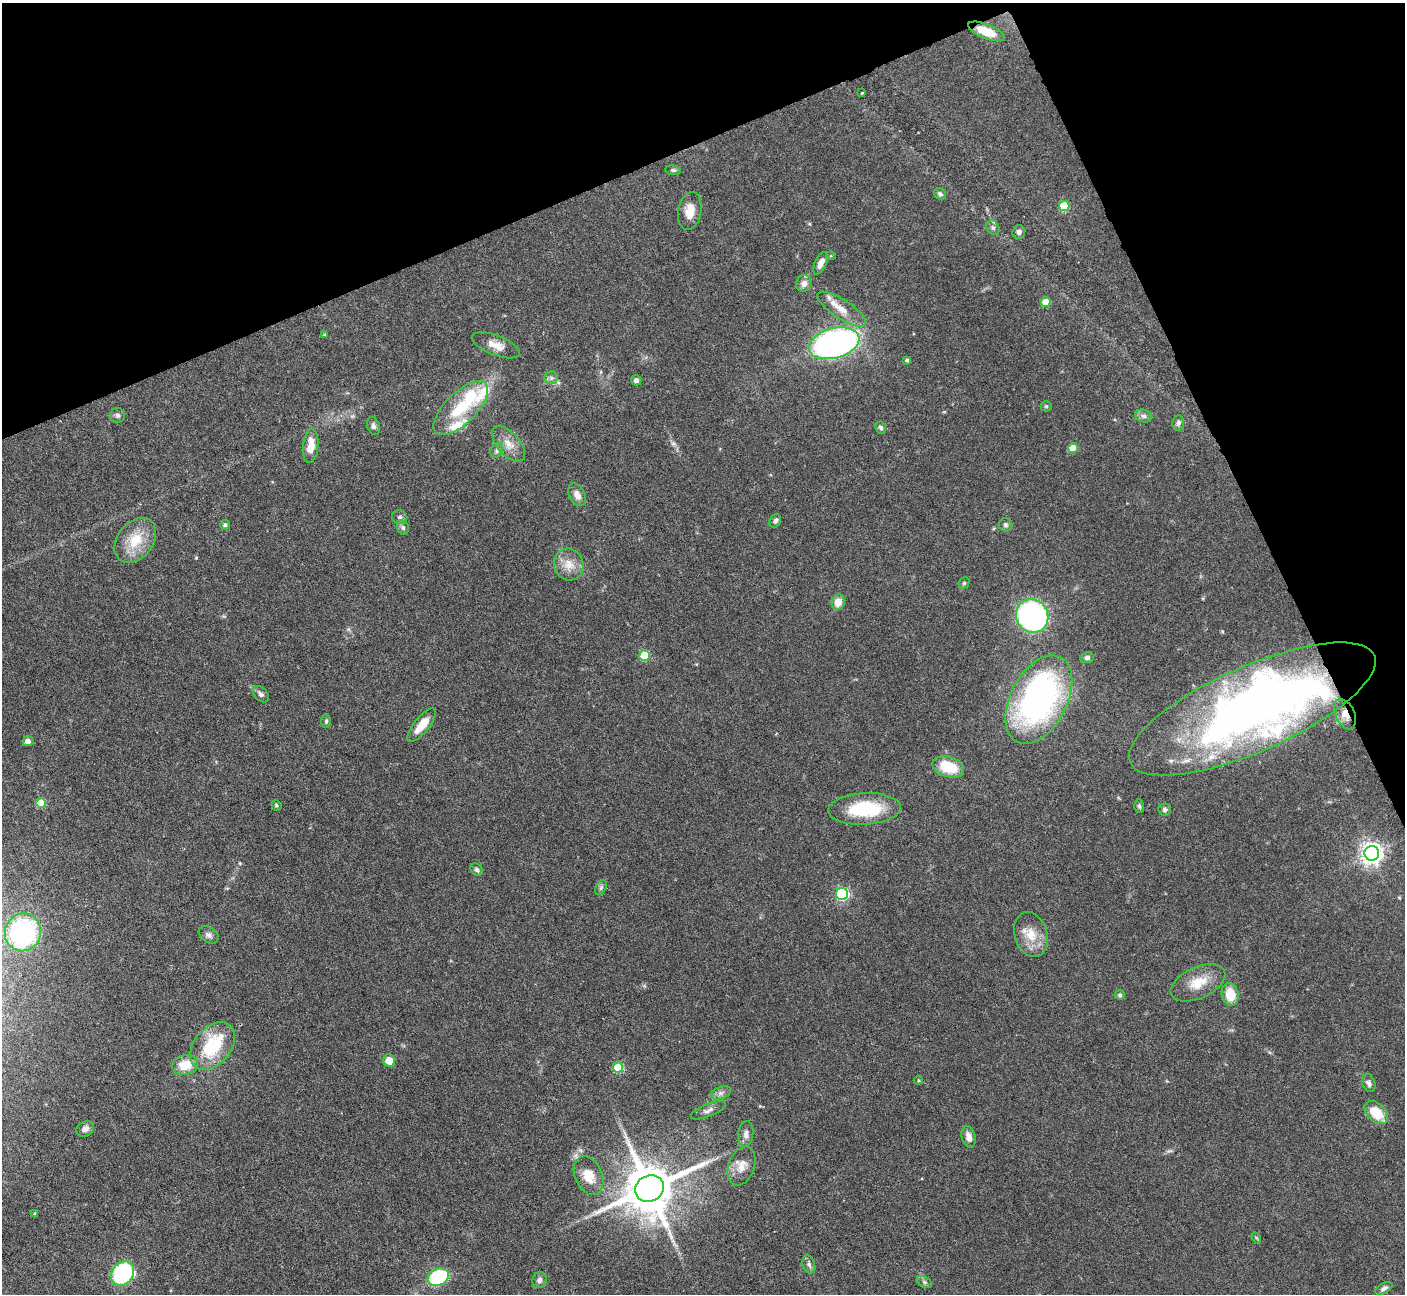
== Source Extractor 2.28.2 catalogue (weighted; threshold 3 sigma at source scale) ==
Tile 3 of 4 x 4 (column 3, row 1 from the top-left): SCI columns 2808-4210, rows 4163-5454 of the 5616 x 5604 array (HDU 1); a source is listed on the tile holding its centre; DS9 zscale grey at full resolution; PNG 1407 x 1296 px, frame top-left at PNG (2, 3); each listed source drawn as its Kron ellipse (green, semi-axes under 4 px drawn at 4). Shown black and unused: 21% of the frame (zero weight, under 4 of 7 exposures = <1% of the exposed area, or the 3 px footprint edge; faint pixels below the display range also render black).
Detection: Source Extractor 2.28.2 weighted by HDU 2 'WHT'; one run over the whole footprint, this tile lists its part. Background 0.0658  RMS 0.0029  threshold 0.0118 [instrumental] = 3 sigma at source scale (4.09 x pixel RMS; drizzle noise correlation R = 1.36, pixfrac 0.8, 0.05/0.05 arcsec/px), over >= 5 px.
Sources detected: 98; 1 inside a brighter object's white glare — neither listed nor drawn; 8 inside a brighter listed object's ellipse — not listed separately; the other 89 listed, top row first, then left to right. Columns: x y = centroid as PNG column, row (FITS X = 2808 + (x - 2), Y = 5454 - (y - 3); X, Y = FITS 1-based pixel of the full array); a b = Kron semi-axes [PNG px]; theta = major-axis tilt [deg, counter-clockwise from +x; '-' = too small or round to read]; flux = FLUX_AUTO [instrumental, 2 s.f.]
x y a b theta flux
986 31 19 7 -21 4.7
862 93 3 2 - 0.25
673 170 7 5 -9 0.53
940 194 6 5 - 0.68
1064 206 5 5 - 13
690 211 19 11 79 3.9
993 228 7 6 - 0.82
1019 232 7 6 - 0.91
831 256 5 3 - 0.24
821 263 12 5 65 1.8
804 283 8 7 - 1.8
1046 302 5 5 - 4.5
842 309 28 9 -33 4
324 335 3 3 - 0.3
834 343 26 15 15 88
496 345 25 10 -21 3.3
907 360 4 3 - 0.56
551 378 6 6 - 0.78
636 380 5 5 - 0.92
1046 406 5 5 - 0.38
461 408 35 15 44 14
118 415 7 7 - 0.73
1144 416 8 6 -14 0.95
1178 423 8 6 81 0.75
374 426 9 6 -69 0.88
881 428 6 5 - 0.69
509 444 21 11 -49 3.6
311 446 17 7 84 3.9
1073 448 5 5 - 5.4
497 450 7 6 - 0.8
577 495 12 8 -63 2
400 517 8 7 - 0.76
775 521 7 5 61 0.78
225 525 5 5 - 0.57
1005 525 7 6 - 0.67
403 528 7 5 -74 0.66
135 540 25 18 51 7.8
569 565 16 14 -66 3.8
964 583 6 5 - 0.41
838 602 7 6 - 3.4
1032 616 17 15 -59 64
644 656 5 5 - 12
1087 658 7 5 21 0.77
261 694 10 6 -45 0.95
1039 699 48 28 63 84
1252 709 133 42 24 220
1345 714 16 9 -64 2.7
326 721 7 4 90 0.42
422 725 21 7 51 4.3
28 741 5 5 - 1.5
948 767 16 10 -16 8.6
41 803 5 5 - 8.5
276 805 5 4 - 0.46
1139 806 6 5 - 0.58
865 809 36 16 3 17
1165 810 6 6 - 0.65
1372 853 7 7 - 190
477 870 7 5 -44 0.58
601 888 8 5 63 0.6
842 894 6 6 - 35
23 932 19 18 - 42
1031 934 23 16 -72 5.5
209 935 11 7 -34 1.1
1198 983 29 15 24 6.3
1120 995 5 5 - 0.62
1230 995 11 8 -78 6.1
213 1046 27 18 50 15
389 1061 6 6 - 3.5
185 1065 13 9 10 5.5
618 1068 5 5 - 14
918 1080 5 4 - 0.33
1369 1083 9 6 -68 1.1
721 1093 10 6 21 1.1
708 1110 19 6 22 1.3
1376 1113 14 9 -42 7.1
85 1129 9 7 24 1.4
746 1134 13 7 83 1.3
969 1137 11 7 -76 1.9
742 1166 20 13 70 3.2
589 1176 20 13 -67 4.7
649 1188 15 13 26 1600
35 1214 4 3 - 0.5
1256 1238 6 4 -58 0.37
809 1265 9 6 -69 0.94
122 1273 13 10 52 30
438 1277 11 8 26 22
539 1280 8 7 - 0.98
924 1282 8 5 -26 0.66
1384 1288 9 5 30 0.83
Overlapping masked pixels (flux is a lower limit): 3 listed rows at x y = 986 31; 1252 709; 1345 714